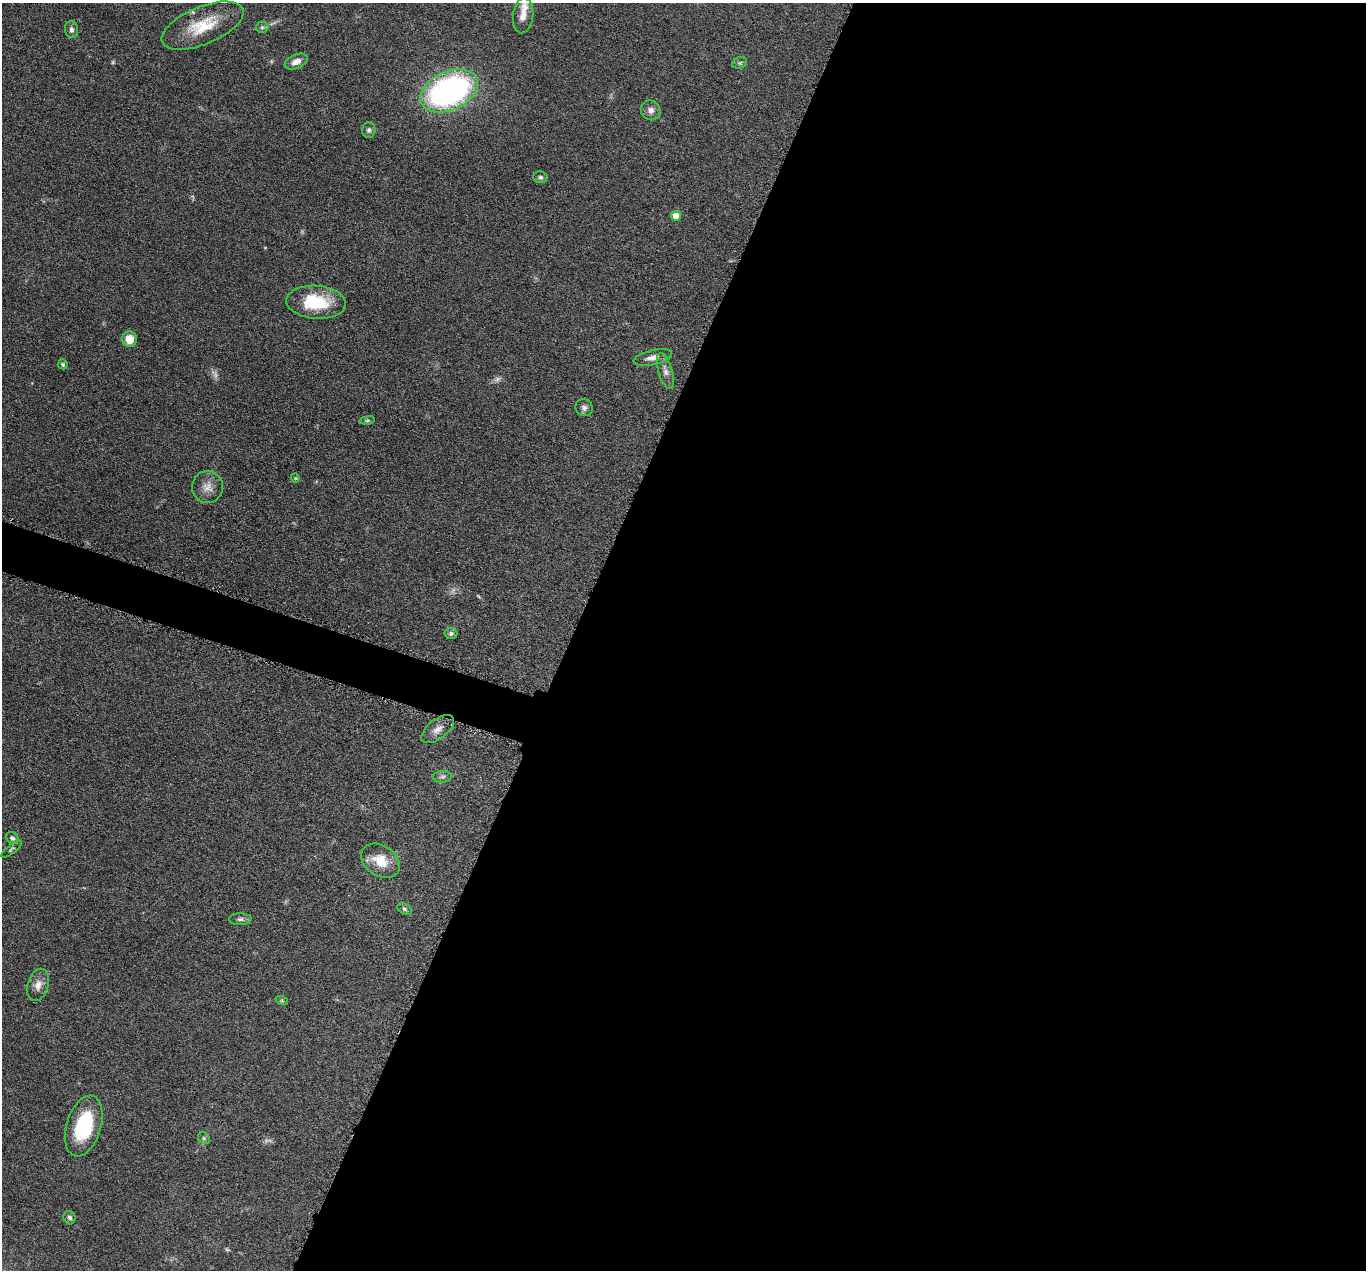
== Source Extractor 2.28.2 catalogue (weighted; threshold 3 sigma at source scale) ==
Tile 12 of 4 x 4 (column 4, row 3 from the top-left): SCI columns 4099-5462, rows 1539-2806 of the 5469 x 5483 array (HDU 1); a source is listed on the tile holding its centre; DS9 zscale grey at full resolution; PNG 1368 x 1272 px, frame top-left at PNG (2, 3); each listed source drawn as its Kron ellipse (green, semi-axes under 4 px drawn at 4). Shown black and unused: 60% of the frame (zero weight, under 4 of 8 exposures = <1% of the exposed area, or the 3 px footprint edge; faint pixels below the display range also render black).
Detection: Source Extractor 2.28.2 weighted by HDU 2 'WHT'; one run over the whole footprint, this tile lists its part. Background 0.0374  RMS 0.004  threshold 0.0162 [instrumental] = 3 sigma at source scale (4.09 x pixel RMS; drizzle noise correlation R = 1.36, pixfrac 0.8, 0.05/0.05 arcsec/px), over >= 5 px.
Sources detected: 41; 7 too faint to see at this stretch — neither listed nor drawn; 1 inside a brighter listed object's ellipse — not listed separately; the other 33 listed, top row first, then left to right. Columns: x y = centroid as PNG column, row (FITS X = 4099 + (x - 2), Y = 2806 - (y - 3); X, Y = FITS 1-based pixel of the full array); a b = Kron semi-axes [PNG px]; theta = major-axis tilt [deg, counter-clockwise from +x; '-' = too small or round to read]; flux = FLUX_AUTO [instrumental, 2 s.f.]
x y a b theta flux
523 16 18 10 84 3.4
203 26 43 19 22 14
262 27 6 6 - 0.76
71 30 8 6 -88 1.2
296 62 12 7 23 2.7
740 63 7 5 21 0.73
449 91 30 19 24 110
651 110 10 9 - 2.2
369 130 8 7 - 1
540 177 7 6 - 0.87
676 216 5 5 - 4.8
316 302 30 16 -4 17
130 339 8 7 - 5.8
653 357 20 7 13 3
63 364 5 4 - 0.71
665 371 19 7 -74 2.4
584 408 9 8 - 1.4
367 420 7 4 8 0.55
295 478 4 4 - 0.37
207 487 16 15 - 4.1
451 633 6 5 - 0.86
438 729 19 9 37 3
442 777 10 6 4 1
12 838 7 5 -35 0.82
12 849 13 3 38 0.66
380 861 21 15 -33 7.7
404 909 8 5 -28 0.84
240 919 11 6 0 1.2
38 985 16 10 74 3
282 1001 6 4 -19 0.45
84 1126 31 17 73 24
204 1138 6 5 - 0.61
70 1218 7 6 - 1